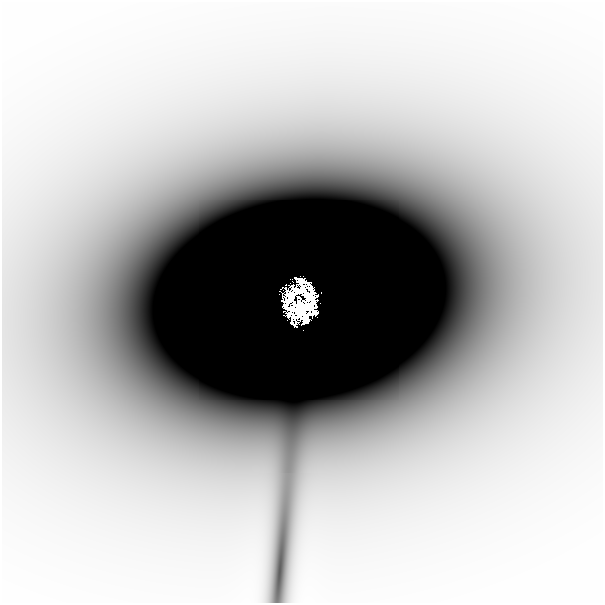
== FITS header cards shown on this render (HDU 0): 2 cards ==
NAXIS1  =                  601
NAXIS2  =                  601

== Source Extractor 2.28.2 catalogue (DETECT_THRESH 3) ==
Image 601 x 601 px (HDU 0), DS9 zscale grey, 1 PNG px = 1 image px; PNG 605 x 605 px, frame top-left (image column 1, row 601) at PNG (2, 2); no overlay
Background -1.04e-05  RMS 3.3e-06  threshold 9.87e-06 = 3 sigma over >= 5 px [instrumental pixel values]
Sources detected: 8; all 8 listed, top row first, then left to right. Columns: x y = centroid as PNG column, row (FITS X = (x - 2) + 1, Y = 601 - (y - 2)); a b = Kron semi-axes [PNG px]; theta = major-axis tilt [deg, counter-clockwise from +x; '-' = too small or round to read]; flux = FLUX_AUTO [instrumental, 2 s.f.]
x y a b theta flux
302 280 15 6 -25 0.53
310 288 6 5 - 0.28
293 294 7 4 42 1.1
308 295 23 9 -43 3.2
300 307 33 21 -40 6.4
305 318 6 6 - 0.96
294 323 14 9 -42 0.61
303 330 2 2 - 0.014